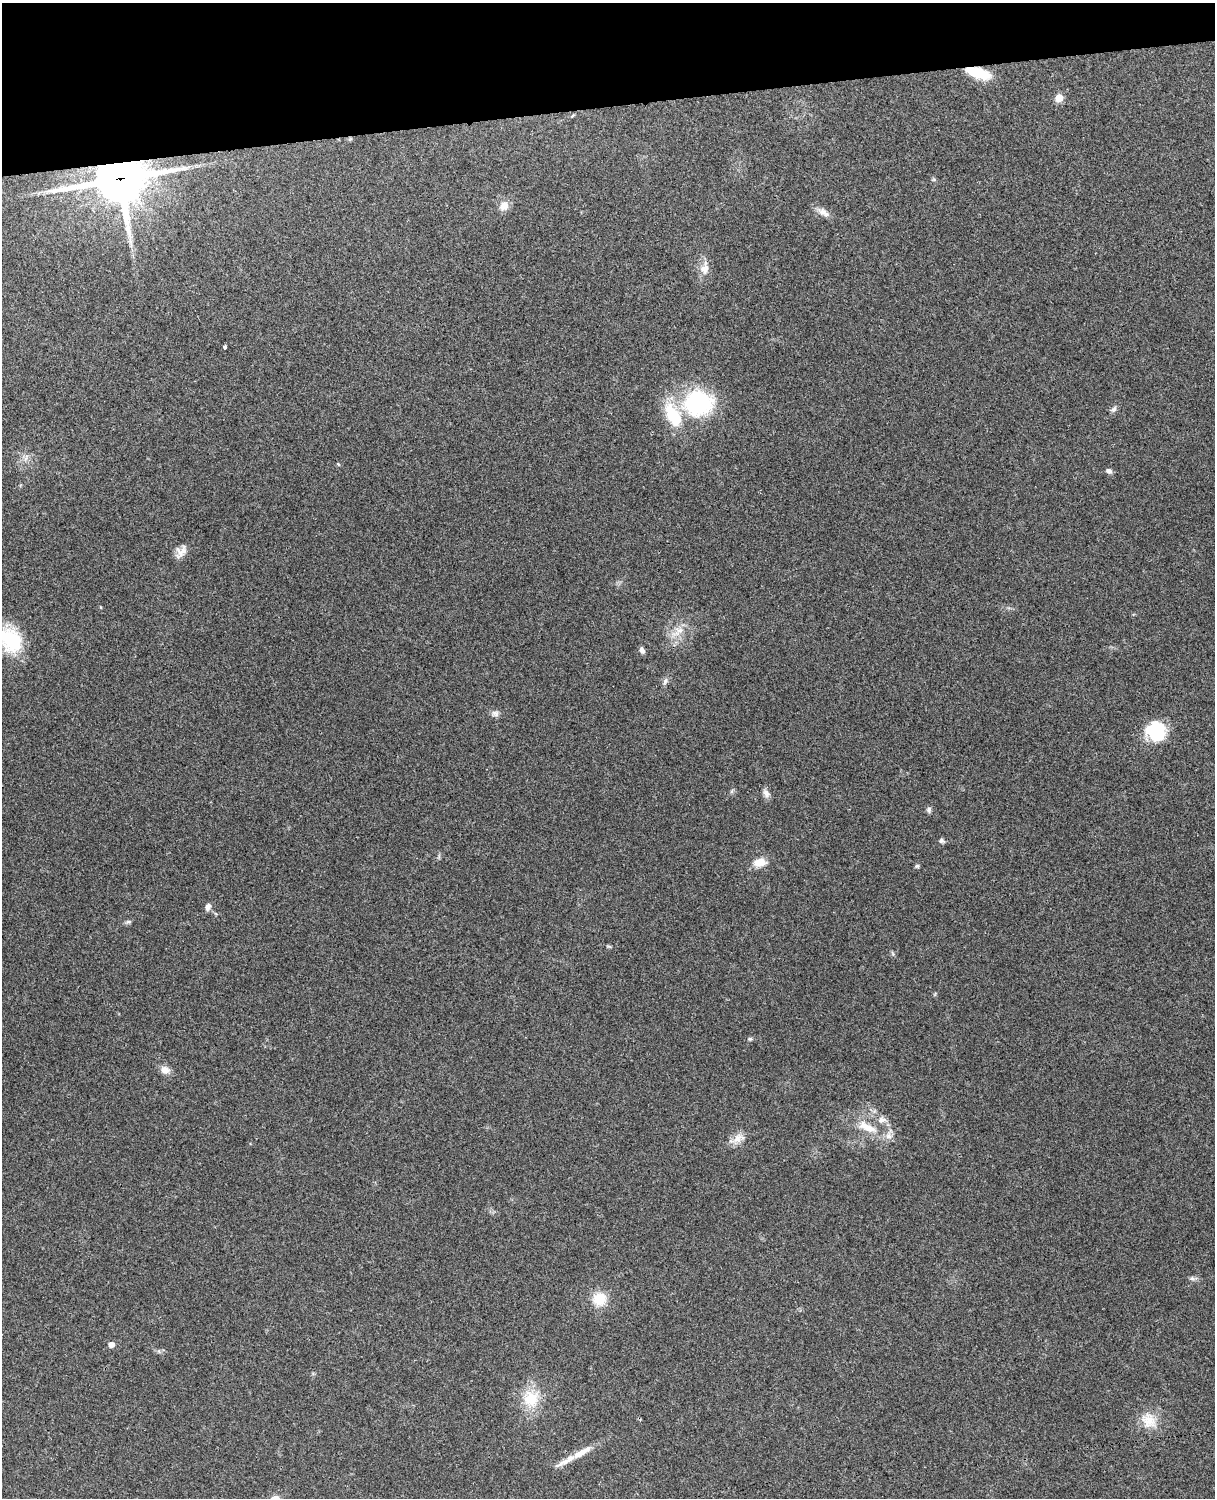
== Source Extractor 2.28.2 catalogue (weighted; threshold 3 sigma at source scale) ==
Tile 3 of 4 x 3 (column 3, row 1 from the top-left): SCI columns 2543-3755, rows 3155-4650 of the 5088 x 4928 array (HDU 1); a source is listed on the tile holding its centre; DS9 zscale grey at full resolution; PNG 1217 x 1500 px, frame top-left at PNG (2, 3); no overlay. Shown black and unused: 7% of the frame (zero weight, under 3 of 4 exposures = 6% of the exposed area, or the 3 px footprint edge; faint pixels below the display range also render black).
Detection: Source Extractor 2.28.2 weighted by HDU 2 'WHT'; one run over the whole footprint, this tile lists its part. Background 0.258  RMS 0.009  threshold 0.0404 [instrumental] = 3 sigma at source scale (4.5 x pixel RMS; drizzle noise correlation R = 1.50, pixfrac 1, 0.05/0.05 arcsec/px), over >= 5 px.
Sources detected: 43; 3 inside a brighter listed object's ellipse — not listed separately; the other 40 listed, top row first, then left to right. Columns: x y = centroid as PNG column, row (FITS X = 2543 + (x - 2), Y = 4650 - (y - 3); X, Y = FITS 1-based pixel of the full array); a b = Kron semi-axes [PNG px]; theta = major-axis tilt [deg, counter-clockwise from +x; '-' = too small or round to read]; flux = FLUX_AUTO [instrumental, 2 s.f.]
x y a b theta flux
978 73 27 11 -17 27
1059 98 5 5 - 20
573 115 6 4 20 1
120 179 20 15 8 3500
504 206 11 9 50 9.1
823 212 20 9 -30 6.7
704 269 13 11 74 8.4
225 347 3 3 - 2.8
698 403 38 33 7 86
1114 409 10 6 48 2.6
26 457 12 4 65 2.9
338 464 6 3 -37 0.78
1109 471 7 6 - 3
181 552 17 11 52 7.4
677 631 24 11 39 14
11 640 27 20 -54 57
642 650 8 5 -64 3.2
665 681 11 6 65 3
495 713 10 8 -14 3.6
1156 731 21 20 - 41
766 793 12 7 -65 4.3
929 810 8 6 -86 2.2
942 840 7 6 - 2.2
760 862 14 9 11 12
917 866 6 5 - 1.4
208 907 9 6 72 4.1
128 922 8 5 14 1.9
609 946 8 3 -13 1.2
893 954 6 5 - 1.5
750 1039 6 5 - 1.4
165 1070 11 9 -20 7
882 1120 13 10 14 6.1
867 1127 32 11 -24 21
737 1138 22 10 26 9.3
1192 1279 9 6 -3 2.6
599 1299 14 14 - 21
111 1345 5 5 - 7.9
531 1398 22 21 - 28
1149 1420 24 18 -50 18
581 1452 53 7 29 16
Overlapping masked pixels (flux is a lower limit): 3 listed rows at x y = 978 73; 120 179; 581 1452
Isophote crosses this tile's border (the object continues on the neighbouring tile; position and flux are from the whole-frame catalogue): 1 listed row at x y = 11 640